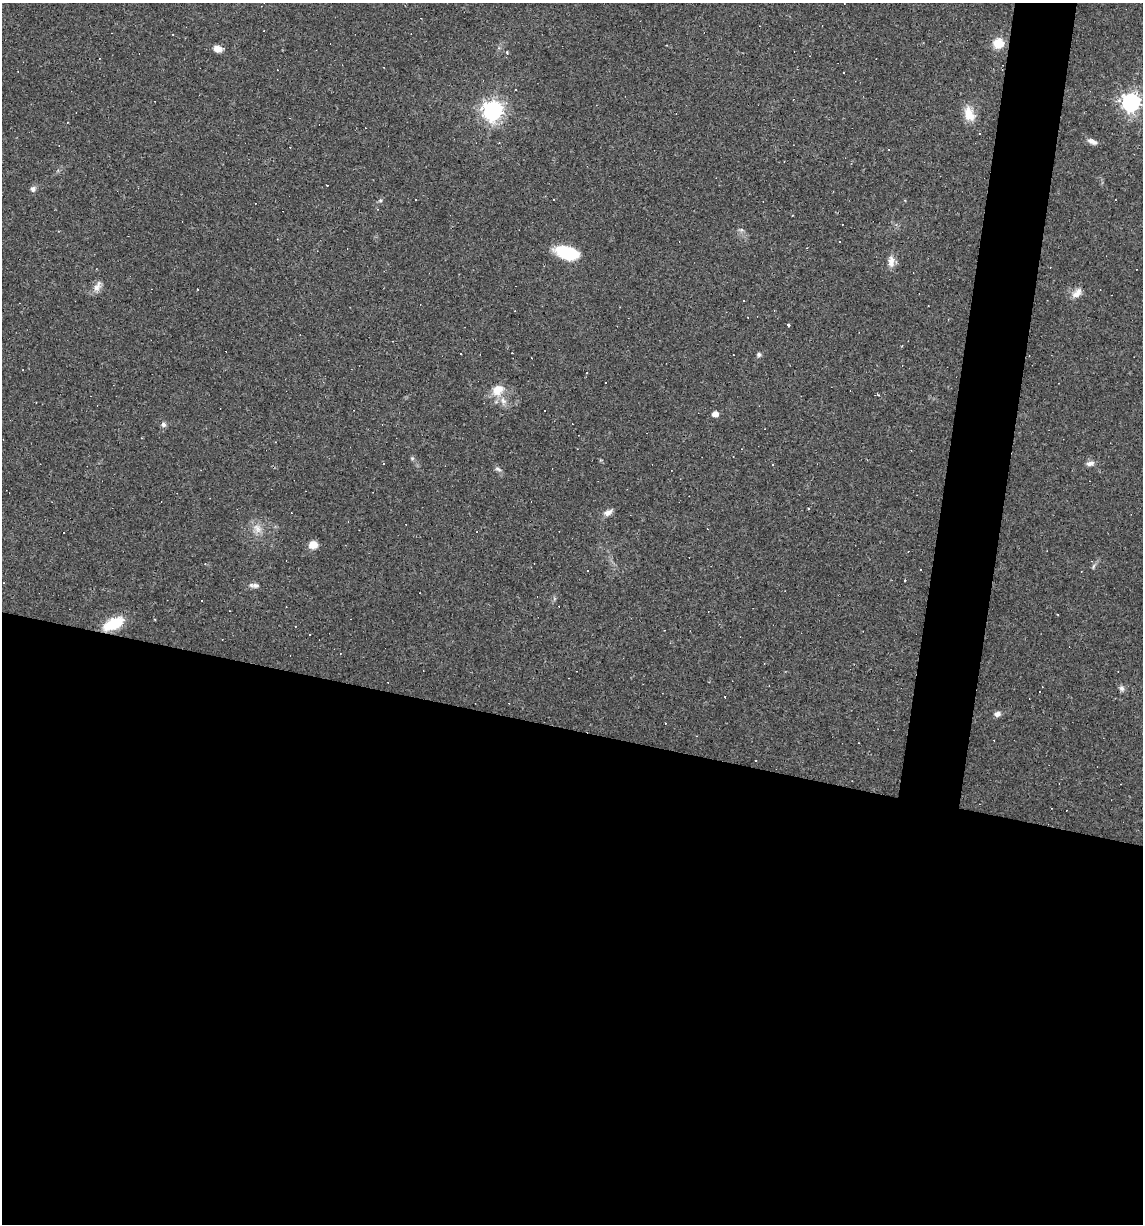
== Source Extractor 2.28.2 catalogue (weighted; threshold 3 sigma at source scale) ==
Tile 14 of 4 x 4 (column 2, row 4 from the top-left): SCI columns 1254-2394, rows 1-1222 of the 4907 x 4887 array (HDU 1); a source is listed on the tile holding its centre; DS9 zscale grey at full resolution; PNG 1145 x 1226 px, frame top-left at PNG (2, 3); no overlay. Shown black and unused: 44% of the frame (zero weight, under 2 of 3 exposures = <1% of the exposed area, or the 3 px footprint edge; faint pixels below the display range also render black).
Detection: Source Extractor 2.28.2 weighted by HDU 2 'WHT'; one run over the whole footprint, this tile lists its part. Background 0.0627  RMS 0.0068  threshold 0.0305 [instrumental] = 3 sigma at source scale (4.5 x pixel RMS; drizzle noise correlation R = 1.50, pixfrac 1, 0.05/0.05 arcsec/px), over >= 5 px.
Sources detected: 73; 36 cosmic-ray / hot-pixel residue — not listed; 1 inside a brighter listed object's ellipse — not listed separately; the other 36 listed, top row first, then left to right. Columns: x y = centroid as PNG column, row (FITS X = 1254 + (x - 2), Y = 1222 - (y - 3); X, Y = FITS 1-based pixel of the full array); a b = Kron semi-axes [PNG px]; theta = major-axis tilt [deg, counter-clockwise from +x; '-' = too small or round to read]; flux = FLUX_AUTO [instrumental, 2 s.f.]
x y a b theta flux
998 43 11 11 - 11
498 48 6 4 89 1
218 49 9 6 -9 5.9
1131 102 7 7 - 320
492 111 8 7 - 400
969 114 19 12 -70 10
1092 141 13 6 -26 3.2
33 189 7 6 - 2
380 200 5 5 - 0.99
416 200 3 2 - 0.91
554 200 3 3 - 2.4
567 253 24 12 -19 28
891 261 15 8 -89 4.8
97 287 17 8 62 4.4
1077 293 15 8 46 5.1
788 325 3 3 - 1.1
759 354 5 5 - 1.4
605 383 3 3 - 1.6
497 390 15 13 42 10
545 411 3 3 - 1.4
715 414 5 4 - 5.4
163 425 7 6 - 1.9
412 458 6 4 -18 0.92
1090 463 11 7 12 2.9
498 469 10 4 -26 1.6
608 512 13 7 30 3.5
257 529 15 8 -62 5.5
313 545 9 7 6 6.9
1094 566 7 4 70 1.1
905 581 3 2 - 0.83
255 585 9 6 -2 2.3
201 601 3 2 - 0.88
113 624 20 10 26 23
1122 688 8 6 -60 2.1
997 714 8 7 - 2.5
756 761 2 2 - 0.58
Overlapping masked pixels (flux is a lower limit): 1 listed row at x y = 113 624